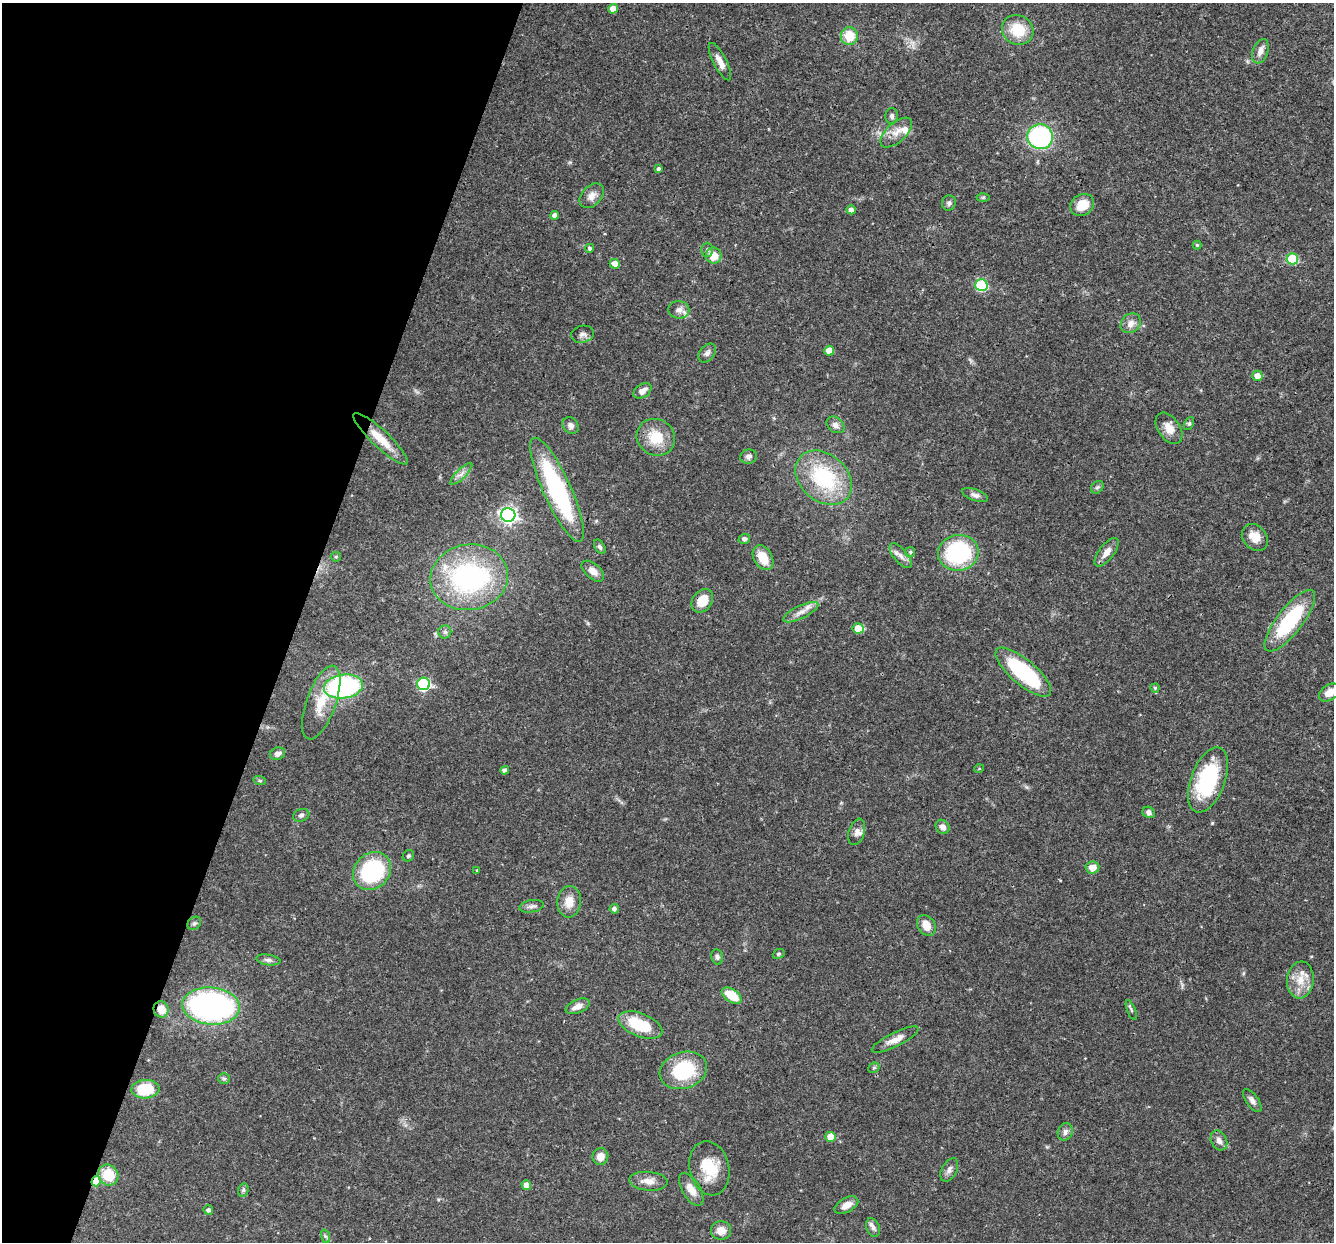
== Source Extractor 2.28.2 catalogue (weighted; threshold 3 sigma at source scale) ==
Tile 9 of 4 x 4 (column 1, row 3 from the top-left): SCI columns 1-1332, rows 1497-2736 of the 5329 x 5346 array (HDU 1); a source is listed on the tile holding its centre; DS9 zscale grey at full resolution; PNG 1336 x 1244 px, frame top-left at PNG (2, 3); each listed source drawn as its Kron ellipse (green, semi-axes under 4 px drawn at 4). Shown black and unused: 22% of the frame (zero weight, under 3 of 4 exposures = <1% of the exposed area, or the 3 px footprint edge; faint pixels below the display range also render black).
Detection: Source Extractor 2.28.2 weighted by HDU 2 'WHT'; one run over the whole footprint, this tile lists its part. Background 0.0579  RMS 0.0033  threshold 0.0147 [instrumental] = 3 sigma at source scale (4.5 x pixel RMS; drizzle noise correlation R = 1.50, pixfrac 1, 0.05/0.05 arcsec/px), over >= 5 px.
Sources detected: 119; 1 inside a brighter object's white glare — neither listed nor drawn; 3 inside a brighter listed object's ellipse — not listed separately; the other 115 listed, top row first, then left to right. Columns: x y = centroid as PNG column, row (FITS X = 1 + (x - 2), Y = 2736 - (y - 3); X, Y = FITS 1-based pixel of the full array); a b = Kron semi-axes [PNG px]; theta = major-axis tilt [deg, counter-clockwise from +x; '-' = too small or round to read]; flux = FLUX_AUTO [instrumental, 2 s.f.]
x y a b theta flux
613 9 5 4 - 3.1
1018 30 16 14 -29 9.5
849 36 9 8 - 7.4
1260 51 13 7 69 2.2
720 62 21 6 -63 2.9
892 116 8 6 88 0.92
896 133 19 9 42 3.6
1040 137 13 12 - 47
658 168 4 4 - 0.68
592 196 14 9 46 2.5
983 197 6 4 1 0.41
949 203 7 7 - 1
1082 205 12 10 33 5.8
851 210 4 4 - 1.4
555 215 4 4 - 1.6
1197 245 4 4 - 0.45
590 248 4 4 - 0.71
707 250 7 6 - 0.86
714 256 8 8 - 5
1292 259 6 5 - 18
615 264 5 5 - 3.5
981 285 6 6 - 29
679 310 10 9 - 1.9
1131 323 11 9 44 2.4
582 334 11 8 12 1.5
829 351 5 5 - 3.7
707 353 11 7 52 1.3
1257 376 5 5 - 2.7
642 391 10 6 33 2
1189 423 7 4 63 0.55
571 425 9 7 -46 1.4
835 425 10 7 -37 1.5
1169 428 17 11 -55 3.5
656 437 20 18 -31 8.6
381 439 36 8 -43 7
748 457 8 7 - 1.1
461 474 15 5 45 1.6
824 478 31 23 -41 28
1097 487 7 5 43 0.68
557 490 57 14 -66 45
975 495 13 6 -18 1.4
508 515 7 7 - 110
1255 537 15 11 -50 4.4
744 539 6 5 - 0.93
600 547 8 5 -56 0.64
910 552 5 5 - 0.47
1106 552 17 7 53 2.5
958 553 20 18 10 37
900 556 15 7 -50 1.9
336 557 5 5 - 0.47
763 558 13 9 -60 6.3
593 571 13 7 -41 2.2
469 577 39 33 9 55
702 601 13 9 53 6.1
801 612 19 6 26 2.6
1290 621 38 12 52 26
858 628 6 5 - 6.1
445 632 6 6 - 0.85
1023 672 35 12 -40 29
423 684 6 6 - 42
343 686 20 12 8 64
1155 688 4 4 - 0.51
1329 693 11 7 34 3.3
321 703 39 15 70 9.1
277 754 8 6 22 1.3
979 769 5 3 - 0.28
505 770 4 4 - 1.2
1208 780 34 17 69 28
260 781 6 4 -18 0.45
1149 812 6 5 - 1.1
301 815 8 6 19 0.89
943 827 7 6 - 1.7
857 832 13 8 72 1.9
408 856 6 5 - 0.56
1092 867 7 6 - 3.2
477 870 3 3 - 0.29
372 871 20 17 45 33
569 902 15 12 85 4.2
532 906 12 6 9 1.3
614 909 4 4 - 1
194 923 7 6 - 0.74
926 925 11 8 -57 3.7
779 954 6 4 22 0.53
717 957 8 6 -77 0.96
268 960 12 5 -9 1.1
1300 980 19 13 84 5.3
732 995 11 6 -34 7.8
211 1006 29 18 -5 87
578 1006 12 6 23 2.5
161 1009 8 7 - 3.7
1131 1010 10 3 -67 0.6
640 1025 23 11 -21 13
895 1040 26 7 26 3.1
874 1068 6 5 - 0.55
683 1070 24 18 18 20
224 1079 6 5 - 0.57
145 1089 14 9 2 11
1252 1100 13 6 -54 1.3
1065 1132 9 7 71 1.4
831 1137 5 5 - 4.6
1219 1140 10 7 -64 1.8
600 1157 8 8 - 2.9
709 1168 27 20 -77 11
949 1170 12 7 62 1.4
108 1175 11 9 -53 8.9
96 1181 5 4 - 8.4
648 1181 19 9 -5 3.2
526 1185 5 4 - 2.7
691 1189 18 9 -59 3.8
243 1190 7 5 77 0.59
846 1205 13 7 28 2.8
208 1210 5 4 - 0.89
873 1228 10 6 -65 1.1
721 1230 10 9 - 3.4
325 1236 7 4 -70 0.57
Overlapping masked pixels (flux is a lower limit): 4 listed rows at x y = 557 490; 702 601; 161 1009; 96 1181
Isophote crosses this tile's border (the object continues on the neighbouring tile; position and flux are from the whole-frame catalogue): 1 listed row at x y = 1329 693